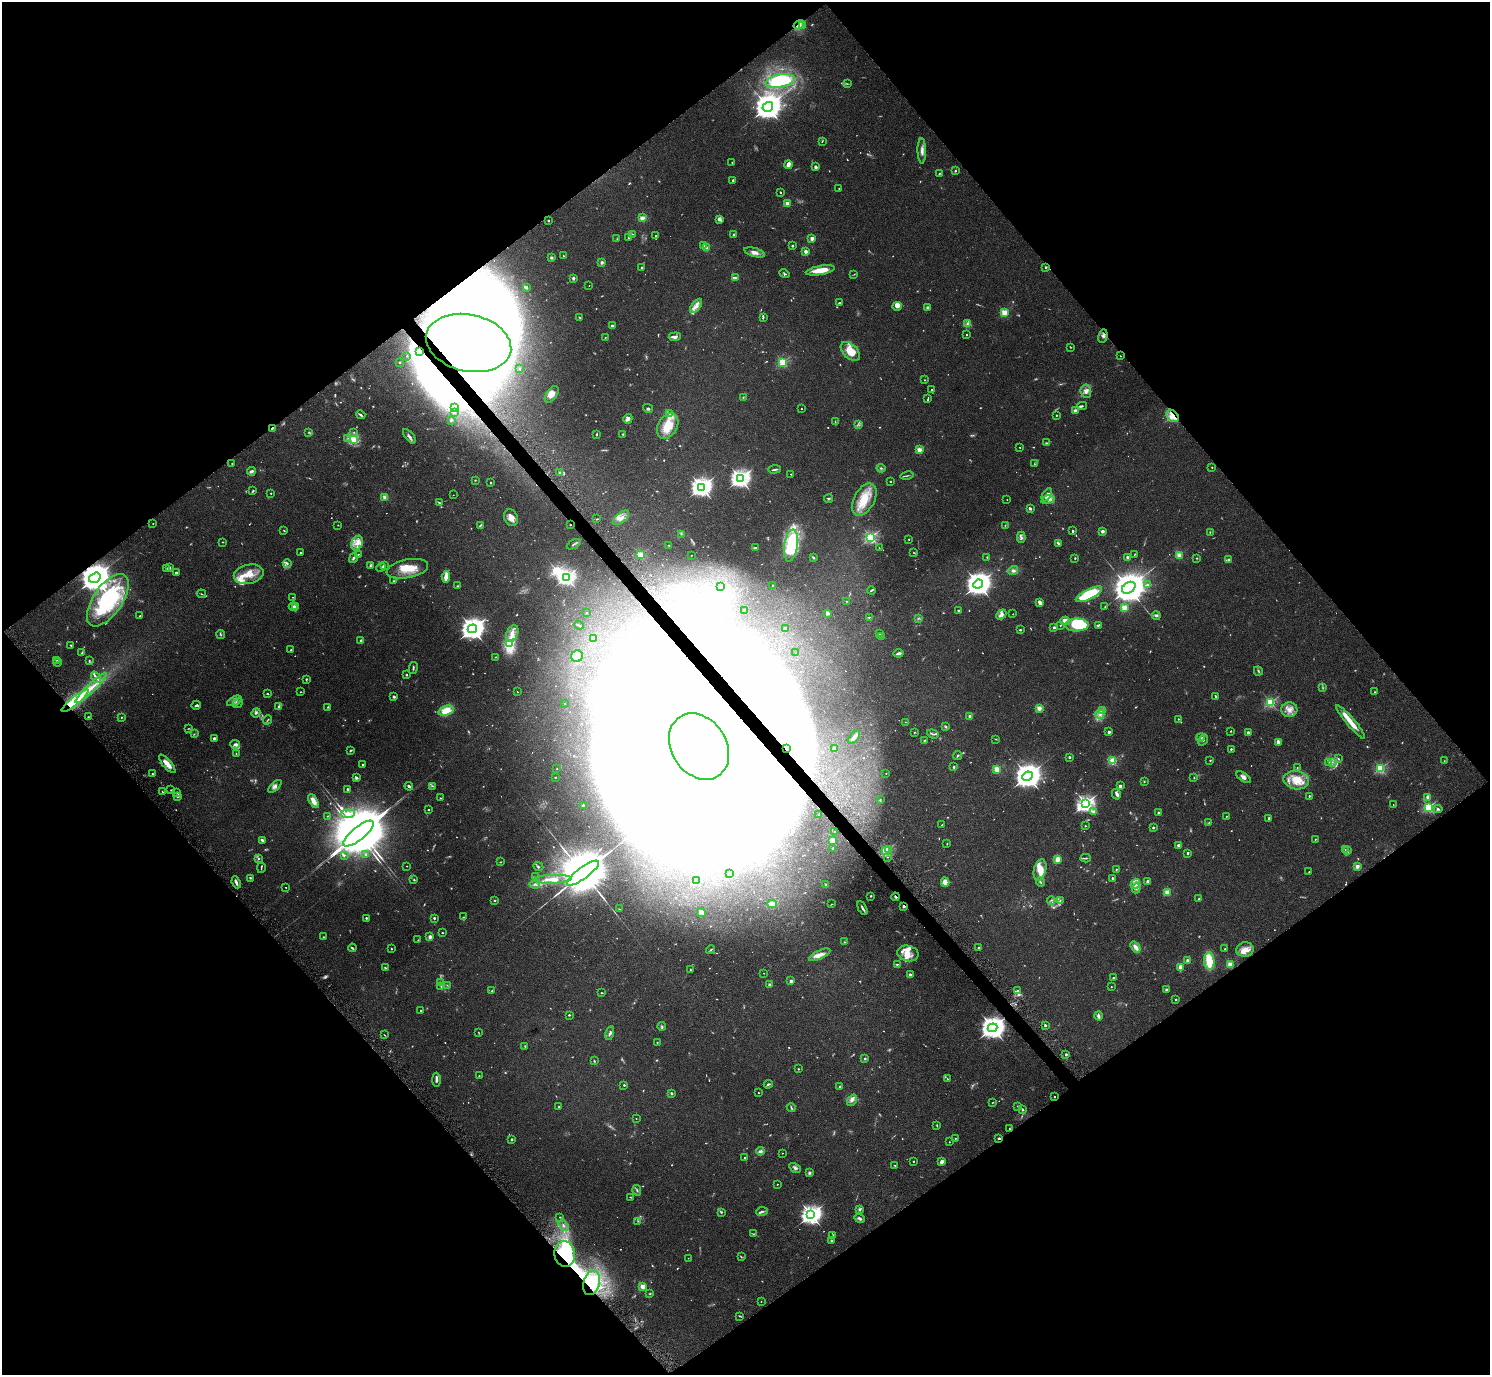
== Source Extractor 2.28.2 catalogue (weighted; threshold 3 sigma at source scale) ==
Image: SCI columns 5-5954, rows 306-5794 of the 6002 x 5991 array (HDU 1 of 3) = the unmasked area's bounding box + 8 px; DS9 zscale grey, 4 x 4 block average (1 PNG px = mean of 4 x 4 image px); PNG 1492 x 1377 px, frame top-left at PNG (2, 2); each listed source drawn as its Kron ellipse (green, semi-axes under 4 px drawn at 4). Shown black and unused: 50% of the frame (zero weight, under 5 of 9 exposures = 3% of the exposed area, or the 3 px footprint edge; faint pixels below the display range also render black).
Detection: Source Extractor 2.28.2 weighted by HDU 2 'WHT'. Background 0.0656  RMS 0.0033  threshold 0.0133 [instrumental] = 3 sigma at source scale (4.09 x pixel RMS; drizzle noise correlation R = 1.36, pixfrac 0.8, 0.05/0.05 arcsec/px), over >= 5 px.
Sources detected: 1194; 145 too faint to see at this stretch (4 x 4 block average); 112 inside a brighter object's white glare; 2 cosmic-ray / hot-pixel residue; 7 long thin detections or spike segments (spike, bleed or trail) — neither listed nor drawn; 26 coinciding with a brighter row at this scale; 88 inside a brighter listed object's ellipse — not listed separately; of the other 814, all 500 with FLUX_AUTO >= 1.03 (the completeness limit of this list) listed and drawn (314 fainter detections not listed), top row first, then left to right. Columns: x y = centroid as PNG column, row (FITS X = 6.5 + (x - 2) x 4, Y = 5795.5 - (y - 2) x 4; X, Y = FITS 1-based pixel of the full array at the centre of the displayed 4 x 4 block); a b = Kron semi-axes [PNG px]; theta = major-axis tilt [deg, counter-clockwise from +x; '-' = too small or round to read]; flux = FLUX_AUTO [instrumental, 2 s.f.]
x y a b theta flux
799 25 5 2 - 4.3
803 26 3 2 - 2
780 81 15 6 9 90
847 84 3 2 - 1.1
768 107 5 4 - 3500
822 141 3 2 - 1.4
922 151 12 3 -89 9.6
732 162 2 2 - 1.9
788 165 4 3 - 16
815 167 3 2 - 6.6
955 171 2 2 - 2
939 173 2 2 - 3.2
733 180 2 2 - 7.6
839 189 3 2 - 1.9
780 192 2 2 - 1.5
787 203 2 2 - 48
642 218 2 2 - 67
720 220 4 3 - 4.2
548 221 2 2 - 6.7
633 234 3 2 - 1.3
655 235 2 2 - 1
734 235 2 2 - 11
629 238 3 2 - 2.4
812 238 2 2 - 47
617 239 2 2 - 1.3
703 245 2 2 - 13
792 246 2 2 - 9.4
706 248 2 2 - 37
806 251 2 2 - 33
755 252 11 4 -16 10
563 256 2 2 - 1.4
551 258 4 3 - 3
602 262 2 2 - 22
642 267 2 2 - 2.9
1046 268 2 2 - 2.9
820 270 14 4 10 29
784 273 5 2 - 2.8
854 274 3 2 - 1.1
573 278 4 2 - 3.2
736 278 2 2 - 7.2
589 286 2 2 - 1.1
527 287 3 2 - 2.1
839 303 3 2 - 1.6
696 306 8 4 54 9.7
897 306 5 3 - 9.2
927 307 3 3 - 3
1004 312 2 2 - 110
580 317 3 2 - 1.9
763 317 4 2 - 2.3
967 324 3 2 - 3.3
612 326 3 3 - 2.9
966 335 2 2 - 1.4
1103 336 7 4 76 6
605 337 2 2 - 2.7
675 337 6 2 4 8.5
469 343 43 28 -12 12000
1070 347 3 2 - 1.2
419 351 4 4 - 1700
850 351 11 7 -43 44
407 356 2 2 - 1.2
1121 356 2 2 - 1.1
400 362 2 2 - 2.2
783 362 2 2 - 200
520 369 3 2 - 1.1
925 380 2 2 - 1.3
932 390 2 2 - 1.9
1086 391 7 5 -84 10
552 394 9 5 55 14
743 397 3 2 - 1.2
928 399 2 2 - 1.2
1082 406 5 3 - 2.1
454 408 2 2 - 1.9
648 408 5 2 - 2.6
801 409 2 2 - 1.6
1075 410 4 2 - 4.1
455 413 2 2 - 1.1
670 413 4 3 - 3.3
361 415 5 2 - 3.3
1056 415 2 2 - 4.3
1172 416 7 5 -45 30
628 419 5 3 - 8.5
451 420 4 2 - 1.9
835 422 2 2 - 1.1
859 425 2 2 - 1.3
668 426 13 9 59 47
272 428 2 2 - 14
309 432 3 2 - 1.5
354 432 3 2 - 1.1
623 434 2 2 - 1.6
596 435 2 2 - 2.6
409 436 9 3 -51 5.7
348 438 2 2 - 1.7
354 439 2 2 - 54
1047 443 3 2 - 1.7
1020 447 2 2 - 2.4
919 450 2 2 - 67
232 463 2 2 - 1.2
1034 464 3 2 - 1
1212 467 2 2 - 2.9
881 468 4 2 - 2.3
775 469 6 2 7 3.4
251 471 4 3 - 5.8
559 473 2 2 - 2
791 474 2 2 - 1.5
907 476 7 2 11 2.2
740 478 3 3 - 1000
475 480 2 2 - 1.1
890 481 2 2 - 2.9
491 483 2 2 - 4.9
701 487 4 3 - 1300
253 491 3 2 - 2.8
271 493 2 2 - 2.6
453 495 2 2 - 1.1
1047 495 7 4 59 10
385 497 2 2 - 74
828 499 4 2 - 2.4
864 499 17 10 61 49
1007 499 2 2 - 1.7
1048 500 7 3 13 4.9
439 503 4 2 - 2.1
1030 508 3 2 - 4.2
511 518 9 6 -62 14
621 518 10 5 39 13
597 519 3 2 - 1.5
153 523 2 2 - 1
338 525 2 2 - 2.4
480 525 4 2 - 2
570 525 2 2 - 2.1
1005 525 2 2 - 1.2
284 531 3 2 - 1.3
1073 531 2 2 - 8.8
1102 531 2 2 - 32
1210 532 3 2 - 1.1
681 534 2 2 - 1.3
871 537 2 2 - 370
1021 537 6 4 89 4.2
909 539 2 2 - 1.2
223 542 3 2 - 1.1
357 543 7 5 67 14
574 544 7 2 29 2.4
1059 544 4 2 - 2.4
669 545 2 2 - 1.5
791 546 16 7 82 120
756 548 4 2 - 3.7
879 548 2 2 - 1.5
300 552 2 2 - 3.4
914 553 3 2 - 1.3
358 554 2 2 - 1.2
640 555 2 2 - 110
691 555 2 2 - 1.4
1134 555 4 2 - 1
1179 555 2 2 - 79
987 557 2 2 - 3.8
1127 557 4 2 - 2.8
353 558 5 2 - 4.7
813 558 2 2 - 4.5
1075 558 2 2 - 1.9
1197 558 2 2 - 1.1
1229 559 4 3 - 3.2
287 563 4 2 - 2.7
384 565 3 2 - 4.4
370 566 3 2 - 2.3
169 567 4 2 - 2.7
381 567 5 2 - 3.3
167 568 3 2 - 1.1
407 569 21 9 11 41
1013 571 5 3 - 5.6
176 573 2 2 - 9
249 574 15 9 13 35
446 577 6 4 85 11
566 577 3 2 - 700
95 578 6 4 33 4900
393 581 3 2 - 1.4
978 584 5 4 - 2500
773 585 2 2 - 5.7
1147 585 4 3 - 4
457 586 2 2 - 1.4
720 587 3 2 - 1.5
1129 588 7 5 35 6900
871 590 4 2 - 2.2
201 594 5 2 - 1.6
1089 594 14 5 26 79
293 597 3 2 - 1.1
108 600 30 14 56 170
846 601 2 2 - 1.6
1040 603 4 2 - 12
293 607 4 3 - 4.8
296 607 3 3 - 5.9
1105 607 3 2 - 1.3
1124 607 2 2 - 84
744 610 2 2 - 5.3
959 610 2 2 - 2.2
586 613 2 2 - 2.5
828 613 3 3 - 3
1013 614 2 2 - 1.1
1001 615 6 3 46 9.2
140 616 2 2 - 1.2
1156 616 4 3 - 3.6
869 617 3 2 - 1.4
918 618 2 2 - 1.2
1065 621 5 4 - 19
579 625 4 2 - 1.8
1060 625 2 2 - 2.3
1077 625 11 6 1 120
1098 625 4 2 - 2
1054 627 2 2 - 16
785 628 3 2 - 3.7
472 629 5 4 - 2000
1020 630 2 2 - 8.7
512 634 9 5 65 14
879 634 4 2 - 2.7
221 635 4 2 - 2
881 636 2 2 - 1.3
593 639 3 3 - 3.1
361 641 2 2 - 19
509 643 3 2 - 140
71 645 3 2 - 1.6
291 650 2 2 - 3.8
82 653 3 2 - 1.7
796 653 2 2 - 1.2
899 653 5 2 - 5.9
577 656 6 5 - 14
495 657 2 2 - 1.3
57 660 2 2 - 1.3
89 661 4 2 - 1.4
58 662 4 2 - 2.5
413 668 6 2 77 2.7
1258 671 5 2 - 2.1
406 675 3 2 - 1.8
96 677 6 2 -52 5.1
306 679 2 2 - 2.5
91 688 21 3 43 21
1323 688 2 2 - 1.3
301 692 2 2 - 1.4
517 692 2 2 - 1.1
1375 692 2 2 - 1.2
267 694 2 2 - 2
1215 696 3 2 - 2.8
394 697 3 2 - 4.1
75 701 17 3 39 100
234 701 8 2 27 5.7
1270 702 2 2 - 260
238 703 6 3 40 4.2
565 703 2 2 - 1.1
196 705 5 2 - 2.9
279 706 2 2 - 3.2
328 707 2 2 - 2.4
1039 708 2 2 - 64
1289 710 8 7 - 14
446 711 8 5 19 35
1103 711 3 3 - 3.8
256 713 5 2 - 3.2
1100 714 4 4 - 6.9
970 716 2 2 - 33
88 717 2 2 - 1.3
121 717 2 2 - 2.7
1178 719 2 2 - 3.3
268 720 5 2 - 1.8
906 722 4 2 - 1
1351 722 22 3 -50 34
945 726 4 2 - 2.2
188 728 3 2 - 1.1
1231 731 2 2 - 1.8
914 732 2 2 - 1.2
1109 732 2 2 - 19
1248 732 2 2 - 20
194 734 2 2 - 1.2
933 734 6 2 -18 3.2
854 737 8 3 53 8.7
214 738 2 2 - 12
1200 738 3 2 - 3.1
996 739 2 2 - 1.1
924 740 2 2 - 2.9
1203 740 6 3 60 4
1278 742 4 3 - 8.2
235 744 5 3 - 6.5
699 746 35 27 -56 81000
834 748 4 2 - 4.9
787 749 3 2 - 6.3
1231 749 2 2 - 6.9
350 750 3 2 - 2.4
236 753 2 2 - 1.1
958 755 4 2 - 2.1
1069 757 2 2 - 12
1338 759 3 2 - 1.9
1210 760 2 2 - 1.2
1113 761 2 2 - 150
1444 761 2 2 - 1.2
1328 762 3 2 - 1.9
1332 762 2 2 - 1.7
167 764 11 4 -49 16
363 765 2 2 - 2.4
954 767 2 2 - 3.3
1297 768 2 2 - 1
1380 768 2 2 - 240
557 769 2 2 - 2.1
997 769 2 2 - 100
886 773 2 2 - 1.8
153 774 4 2 - 2.2
1027 776 5 4 - 2900
356 777 3 3 - 3.6
1244 777 8 4 -34 8.5
555 778 2 2 - 1.4
1194 778 2 2 - 1.2
1296 780 13 9 -10 34
1144 782 2 2 - 1.2
275 786 8 4 42 6.8
409 786 4 3 - 3.5
433 786 4 2 - 1.4
1120 786 2 2 - 23
348 789 3 2 - 3
171 790 2 2 - 1
162 792 3 2 - 1.1
177 793 3 2 - 1.9
1116 794 5 3 - 5.2
1309 796 2 2 - 5.4
177 797 3 2 - 2.5
1428 797 3 2 - 11
440 798 2 2 - 1.1
880 800 3 2 - 1.3
313 801 8 3 -62 20
1085 804 3 3 - 820
1393 804 2 2 - 1.3
583 805 2 2 - 14
1428 807 2 2 - 260
1438 809 4 3 - 3.5
429 810 2 2 - 2
1094 812 2 2 - 18
1158 813 2 2 - 11
348 814 7 4 4 11
819 814 3 2 - 1.4
328 816 2 2 - 1.2
1226 816 2 2 - 2.6
1269 818 2 2 - 8.6
1209 822 3 2 - 1.3
942 825 3 2 - 1.1
1085 826 2 2 - 1.3
1153 827 2 2 - 10
834 831 2 2 - 2.4
358 834 19 6 39 44000
1315 839 2 2 - 1.2
262 840 4 2 - 5.8
833 840 2 2 - 80
947 844 2 2 - 1.3
1178 845 2 2 - 6.4
833 848 2 2 - 7.9
889 849 2 2 - 19
1345 849 2 2 - 1.2
886 851 2 2 - 260
1347 851 4 2 - 2.8
1188 853 2 2 - 11
344 855 4 3 - 2.4
366 855 3 3 - 3.3
887 857 2 2 - 1.5
259 858 2 2 - 4
1086 858 5 2 - 2.8
1057 859 3 3 - 18
500 862 3 2 - 1
407 866 2 2 - 1.5
1357 866 2 2 - 42
538 867 5 2 - 2
261 868 5 2 - 1.7
1116 869 2 2 - 1.5
1040 870 11 6 75 24
1309 872 2 2 - 1.2
583 873 19 5 36 28000
729 874 2 2 - 2.4
535 877 3 2 - 2
250 878 2 2 - 1.6
1112 878 2 2 - 11
553 879 19 4 2 20
414 880 2 2 - 1.5
697 881 2 2 - 13
1147 881 2 2 - 4.8
236 882 6 2 -66 6.8
945 882 4 4 - 16
1040 882 4 2 - 2.8
535 884 5 3 - 4.1
1135 884 5 4 - 11
826 885 2 2 - 2.5
286 887 2 2 - 2.4
1136 888 5 2 - 3.9
1167 892 2 2 - 78
871 896 2 2 - 1.9
895 897 4 2 - 3.1
1199 899 2 2 - 6
494 900 2 2 - 1.6
1051 900 4 2 - 2.2
1060 901 3 2 - 1.9
772 904 4 3 - 9.4
832 904 3 2 - 1.1
904 906 2 2 - 20
862 908 7 2 -61 5.1
619 909 3 2 - 1
701 913 4 3 - 6
463 917 2 2 - 1.1
366 918 2 2 - 2.5
434 918 2 2 - 11
442 933 2 2 - 1.3
324 937 2 2 - 1.6
430 937 2 2 - 41
418 940 2 2 - 2.1
845 942 4 2 - 1.1
979 947 2 2 - 1.8
1135 947 6 3 -53 12
352 948 4 2 - 3
391 949 2 2 - 1.6
1225 949 2 2 - 1.9
711 950 4 2 - 2.1
1245 950 8 7 - 15
908 953 11 7 -12 18
820 955 11 4 25 12
1188 960 4 3 - 4.6
1209 961 9 5 -83 56
897 964 3 2 - 1.6
1230 964 2 2 - 110
1180 967 4 2 - 13
385 968 3 2 - 2.6
690 970 2 2 - 3.6
764 973 2 2 - 1.6
910 975 2 2 - 4.8
1113 977 2 2 - 1.9
791 981 2 2 - 24
440 982 3 2 - 1.8
447 985 2 2 - 1
770 985 2 2 - 25
441 986 3 2 - 1.4
1111 987 2 2 - 1.2
1018 990 3 2 - 1.8
1166 990 3 2 - 2.4
492 991 3 2 - 1.7
602 993 3 2 - 1.3
1176 1000 2 2 - 6.4
421 1011 2 2 - 2.6
569 1015 2 2 - 6
1098 1016 4 3 - 6.3
1045 1025 2 2 - 13
662 1026 4 2 - 2.3
993 1028 5 4 - 2100
478 1032 2 2 - 1.1
610 1033 7 2 74 4.5
385 1035 3 2 - 1.1
657 1042 2 2 - 1.1
525 1046 2 2 - 1.3
1066 1054 2 2 - 11
865 1059 2 2 - 11
594 1061 3 2 - 1.5
798 1069 2 2 - 1.9
479 1076 2 2 - 1.2
947 1079 4 2 - 1.4
436 1080 7 2 -88 5.2
768 1084 4 2 - 2.7
624 1085 2 2 - 7.3
840 1087 2 2 - 15
671 1093 3 2 - 3.1
758 1093 2 2 - 2.4
1054 1097 2 2 - 5
852 1100 6 3 52 5.3
992 1102 3 2 - 1.2
1018 1106 2 2 - 2.7
559 1107 2 2 - 5.8
791 1107 4 2 - 2.2
1022 1110 2 2 - 1.9
636 1118 2 2 - 1.1
937 1125 4 2 - 1.3
1009 1129 3 2 - 1.3
955 1138 2 2 - 1.4
999 1138 2 2 - 12
512 1139 2 2 - 3
949 1142 2 2 - 1.1
760 1151 4 3 - 4.8
782 1153 2 2 - 1.6
744 1157 2 2 - 1.1
913 1161 2 2 - 1.4
942 1161 3 2 - 11
895 1166 3 2 - 1.2
795 1168 6 3 -29 4.8
809 1173 4 3 - 3.3
777 1184 2 2 - 2.9
637 1190 5 2 - 2.7
630 1197 3 2 - 1
860 1209 4 3 - 3.3
762 1211 6 3 8 3.9
721 1212 4 2 - 1.4
811 1215 4 3 - 1200
560 1217 2 2 - 1.6
859 1218 5 3 - 4.6
638 1221 4 2 - 1.4
563 1225 6 2 -57 4.2
753 1234 3 2 - 1.7
833 1235 4 2 - 1.9
831 1241 2 2 - 2.1
565 1254 13 10 -83 170
741 1257 4 2 - 1.5
688 1258 2 2 - 1.4
592 1283 12 8 74 51
643 1286 2 2 - 70
650 1294 4 2 - 1.3
761 1301 2 2 - 1
740 1316 4 2 - 1.8
Overlapping masked pixels (flux is a lower limit): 17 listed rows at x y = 799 25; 1103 336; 469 343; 419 351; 1172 416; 272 428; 570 525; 95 578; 75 701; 699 746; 787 749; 895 897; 904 906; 993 1028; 999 1138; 565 1254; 592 1283
Diffuse or blended objects may show on this block-average render without a row.